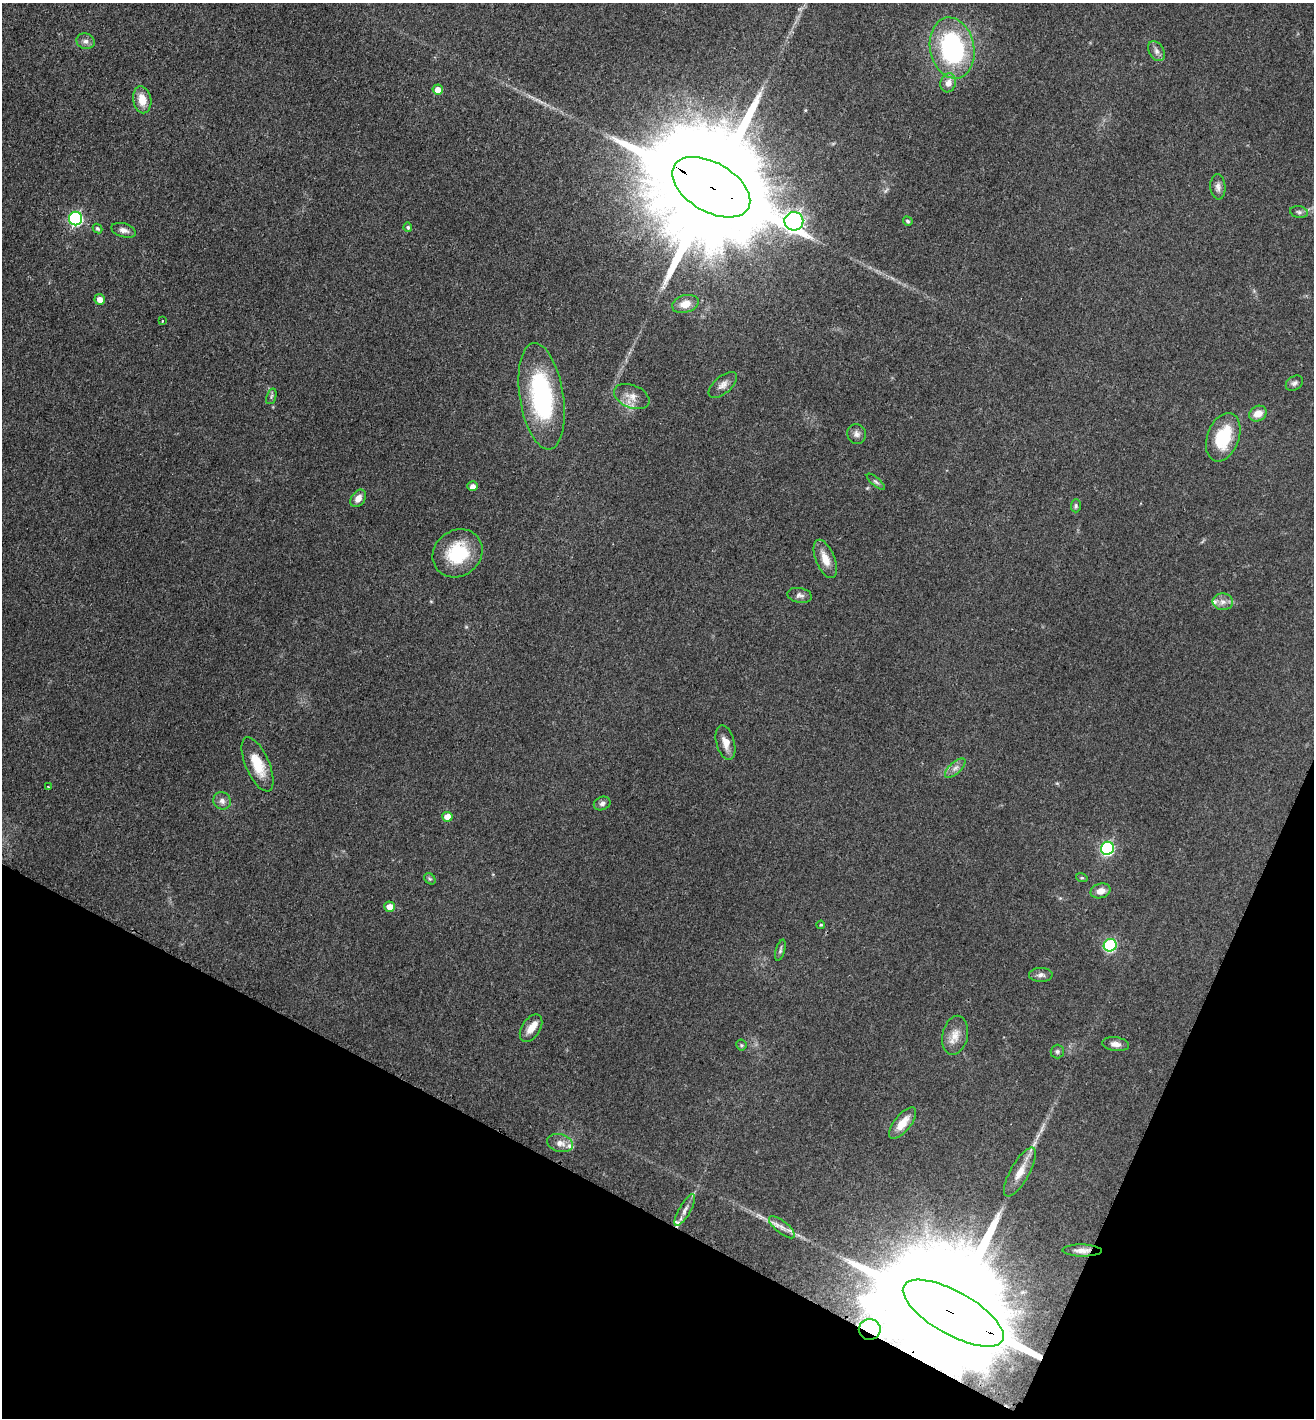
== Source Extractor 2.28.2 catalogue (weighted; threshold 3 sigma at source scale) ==
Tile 15 of 4 x 4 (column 3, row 4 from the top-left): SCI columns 2784-4095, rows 14-1429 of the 5702 x 5692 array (HDU 1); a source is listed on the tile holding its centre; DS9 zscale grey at full resolution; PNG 1316 x 1420 px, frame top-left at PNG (2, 3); each listed source drawn as its Kron ellipse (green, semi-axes under 4 px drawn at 4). Shown black and unused: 21% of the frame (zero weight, under 3 of 4 exposures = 2% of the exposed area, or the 3 px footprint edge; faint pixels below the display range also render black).
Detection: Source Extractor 2.28.2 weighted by HDU 2 'WHT'; one run over the whole footprint, this tile lists its part. Background 0.0823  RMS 0.0062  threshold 0.0278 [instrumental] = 3 sigma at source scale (4.5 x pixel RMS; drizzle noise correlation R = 1.50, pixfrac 1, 0.05/0.05 arcsec/px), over >= 5 px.
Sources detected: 69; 1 too faint to see at this stretch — neither listed nor drawn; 5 inside a brighter listed object's ellipse — not listed separately; the other 63 listed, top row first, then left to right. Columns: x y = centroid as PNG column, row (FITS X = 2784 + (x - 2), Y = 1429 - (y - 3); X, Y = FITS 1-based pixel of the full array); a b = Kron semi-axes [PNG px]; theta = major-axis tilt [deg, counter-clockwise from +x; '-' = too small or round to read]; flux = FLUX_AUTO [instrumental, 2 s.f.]
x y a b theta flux
85 41 9 7 -20 2.8
952 48 31 22 -79 82
1156 51 11 7 -59 2.7
948 83 9 7 71 4.4
438 90 5 5 - 5.8
142 100 13 9 -79 8.2
711 187 43 24 -30 33000
1218 187 12 7 -85 3.1
1299 212 9 5 -10 1.6
76 218 7 6 - 97
794 221 9 9 - 320
908 221 5 4 - 0.99
408 227 5 4 - 1.1
98 229 5 4 - 1.3
124 230 12 6 -16 3.2
100 299 5 5 - 4.9
685 304 13 8 17 6.9
162 321 3 3 - 0.89
1294 383 9 6 34 1.9
723 385 17 8 40 4.1
271 396 8 5 71 1.2
542 396 54 22 -81 80
632 397 18 11 -22 6.6
1258 414 9 7 29 6.7
857 434 10 9 - 2.8
1223 437 25 16 70 28
876 482 11 4 -40 1.4
472 486 5 4 - 3.1
358 498 9 6 53 4.5
1076 506 7 5 90 1.1
458 553 26 23 35 30
825 559 20 9 -68 8.1
800 595 12 7 -10 2.5
1223 602 10 8 -5 3.8
725 743 17 9 -74 5.3
257 764 29 12 -66 16
955 768 13 5 41 3
48 787 3 2 - 0.54
222 801 9 8 - 2.9
602 803 8 6 23 2.1
447 817 5 5 - 7.3
1107 848 6 6 - 93
1082 878 6 3 -18 0.81
430 879 6 5 - 1
1101 891 10 7 14 5
390 907 5 5 - 6.6
821 925 4 3 - 0.69
1110 945 6 6 - 73
780 950 11 4 75 1.4
1041 975 11 7 1 2.6
531 1028 15 9 57 5.8
955 1035 20 12 77 7.7
1116 1044 13 7 -7 3.5
741 1045 5 5 - 0.94
1057 1052 7 6 - 1.6
902 1123 19 8 51 9.1
560 1143 13 8 -15 4.5
1020 1172 28 9 60 8.4
685 1210 18 6 60 3.6
782 1227 16 6 -39 4.1
1082 1250 20 6 -1 4.1
953 1313 56 21 -29 46000
870 1329 11 10 - 5.6
Overlapping masked pixels (flux is a lower limit): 4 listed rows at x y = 711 187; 1082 1250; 953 1313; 870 1329